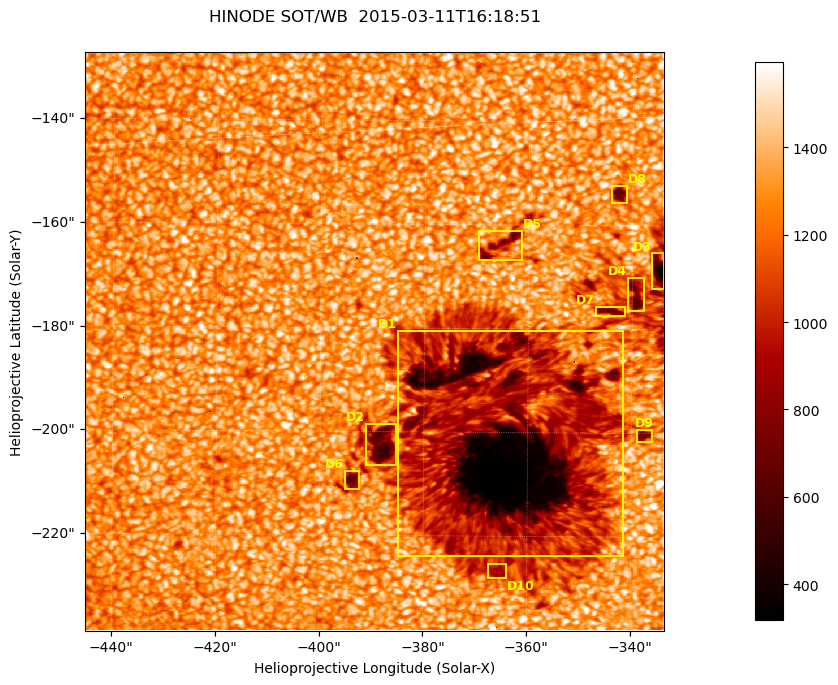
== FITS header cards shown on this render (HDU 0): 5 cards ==
TELESCOP= 'HINODE'
INSTRUME= 'SOT/WB'
DATE_OBS= '2015-03-11T16:18:51.308'
CTYPE1  = 'Solar-X'
CTYPE2  = 'Solar-Y'

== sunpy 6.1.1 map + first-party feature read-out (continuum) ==
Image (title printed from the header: HINODE SOT/WB  2015-03-11T16:18:51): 1024 x 1024 px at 0.109 arcsec/px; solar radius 966 arcsec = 8862 px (partial field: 0.4% of the solar disc is inside the frame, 100% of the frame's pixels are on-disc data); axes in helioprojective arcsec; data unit not stated in the header (colour bar unlabelled)
Orientation: roll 0.412 deg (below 1 deg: not rotated)
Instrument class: CONTINUUM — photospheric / low-chromospheric filtergram (blue cont 4504): granulation and sunspots, dark-feature search
Dark features (sunspots / pores): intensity divided by the frame's on-disc median (partial field: no limb-darkening profile); reference = the frame's on-disc median (the 8%-of-disc-diameter window exceeds this field); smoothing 3 px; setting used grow <= 0.75, no closing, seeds <= 0.75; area >= 262 px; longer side >= 12 px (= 1.3 arcsec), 6 px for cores <= 0.7; partial field; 10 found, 10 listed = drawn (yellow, D1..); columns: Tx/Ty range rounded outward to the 1 arcsec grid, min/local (2 s.f., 1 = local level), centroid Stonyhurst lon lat
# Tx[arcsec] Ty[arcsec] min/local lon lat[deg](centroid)
D1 -386..-341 -224..-180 0.23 -23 -19
D2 -392..-385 -207..-198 0.4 -25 -19
D3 -337..-333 -173..-165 0.29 -21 -17
D4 -341..-337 -177..-170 0.47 -21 -17
D5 -370..-361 -167..-161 0.48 -23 -16
D6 -396..-392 -211..-207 0.46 -25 -19
D7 -347..-341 -178..-175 0.5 -22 -17
D8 -344..-341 -156..-152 0.44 -22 -16
D9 -339..-336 -202..-199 0.51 -22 -19
D10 -368..-364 -229..-225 0.67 -24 -20